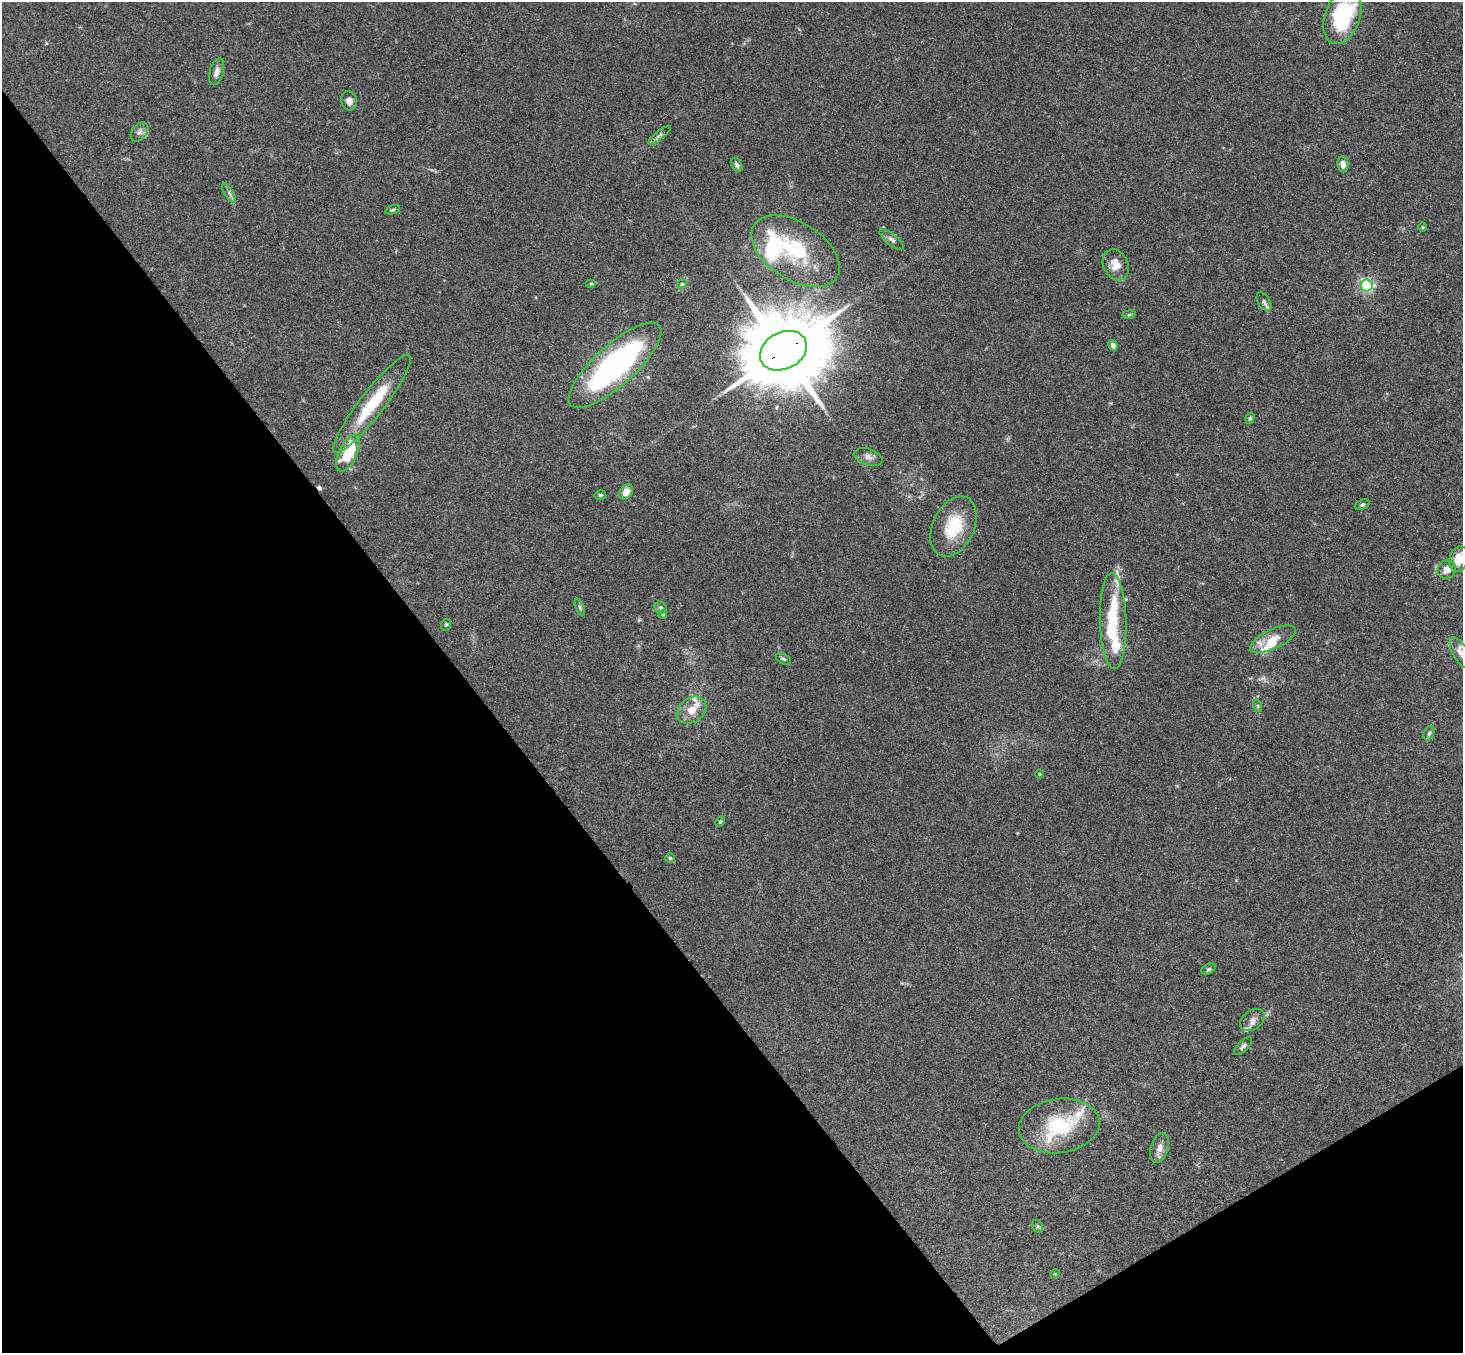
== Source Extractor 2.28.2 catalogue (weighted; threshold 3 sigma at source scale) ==
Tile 14 of 4 x 4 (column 2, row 4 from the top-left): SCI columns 1515-2975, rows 331-1681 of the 5948 x 5929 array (HDU 1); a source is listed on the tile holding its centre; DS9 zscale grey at full resolution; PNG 1465 x 1355 px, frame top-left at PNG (2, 2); each listed source drawn as its Kron ellipse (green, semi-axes under 4 px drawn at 4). Shown black and unused: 35% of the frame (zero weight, under 3 of 4 exposures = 6% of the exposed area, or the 3 px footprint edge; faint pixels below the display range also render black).
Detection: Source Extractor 2.28.2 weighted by HDU 2 'WHT'; one run over the whole footprint, this tile lists its part. Background 0.167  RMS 0.0073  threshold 0.0327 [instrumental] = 3 sigma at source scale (4.5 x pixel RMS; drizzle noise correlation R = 1.50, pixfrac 1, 0.05/0.05 arcsec/px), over >= 5 px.
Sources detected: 65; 1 inside a brighter object's white glare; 1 cosmic-ray / hot-pixel residue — neither listed nor drawn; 11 inside a brighter listed object's ellipse — not listed separately; the other 52 listed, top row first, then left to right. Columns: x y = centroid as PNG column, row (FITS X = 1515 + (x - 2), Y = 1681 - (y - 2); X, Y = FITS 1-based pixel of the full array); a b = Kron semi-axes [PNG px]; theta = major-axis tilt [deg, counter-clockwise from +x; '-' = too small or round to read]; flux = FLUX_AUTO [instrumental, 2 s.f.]
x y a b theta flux
1342 17 28 17 71 66
217 72 14 7 74 3.6
349 101 10 8 -77 3.5
139 132 10 7 51 3.3
659 135 14 4 38 2.1
1343 164 8 5 -85 4.2
737 165 7 5 -57 1.7
229 193 11 4 -55 1.8
393 210 7 4 19 1.1
1423 227 4 3 - 0.61
892 240 15 5 -39 2.8
796 251 49 28 -33 55
1116 265 16 12 -66 8.6
591 284 5 3 - 0.79
682 284 5 4 - 0.91
1367 286 6 6 - 140
1264 302 10 6 -59 1.9
1129 314 7 3 9 0.87
1113 345 5 4 - 3.7
783 351 24 18 27 10000
615 365 59 20 42 170
372 404 61 12 52 39
1250 418 6 4 74 1.1
348 453 20 9 64 31
868 457 14 8 -18 3.9
626 492 8 6 51 7.1
600 495 6 4 14 1.2
1362 505 8 5 22 1.3
953 526 32 20 64 31
1459 559 13 9 72 12
1447 570 9 8 - 5.4
580 607 9 3 -68 1.2
661 608 6 5 - 1.6
663 614 4 3 - 0.85
1113 621 48 13 -89 43
446 625 6 5 - 0.98
1273 639 25 9 25 9.9
1460 653 17 7 -60 5.5
784 659 8 5 -27 1.3
1258 706 6 4 -72 1
692 710 16 12 37 10
1429 733 8 5 69 1.5
1039 774 4 3 - 0.51
720 822 6 4 63 0.95
670 858 5 5 - 0.84
1208 969 7 5 27 1.3
1252 1020 13 9 38 4.4
1243 1046 11 5 44 2.2
1059 1126 40 27 8 49
1159 1148 15 9 73 4.6
1038 1226 7 5 -60 1
1055 1274 5 3 - 0.57
Overlapping masked pixels (flux is a lower limit): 1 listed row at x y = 783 351
Isophote crosses this tile's border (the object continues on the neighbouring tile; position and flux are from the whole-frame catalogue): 3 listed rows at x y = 1342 17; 1459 559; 1460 653